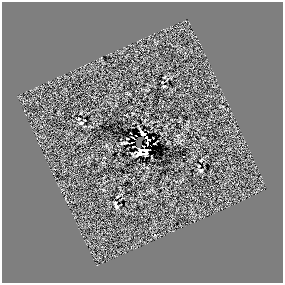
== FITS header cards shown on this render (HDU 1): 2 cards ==
NAXIS1  =                  281 /
NAXIS2  =                  281 /

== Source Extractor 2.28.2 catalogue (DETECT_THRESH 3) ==
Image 281 x 281 px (HDU 1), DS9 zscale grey, 1 PNG px = 1 image px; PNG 285 x 285 px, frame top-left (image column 1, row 281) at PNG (2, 2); no overlay
Background 0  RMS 20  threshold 61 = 3 sigma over >= 5 px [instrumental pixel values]
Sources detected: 16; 1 with non-positive FLUX_AUTO (blend fragments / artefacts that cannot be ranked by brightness) is not listed; the other 15 listed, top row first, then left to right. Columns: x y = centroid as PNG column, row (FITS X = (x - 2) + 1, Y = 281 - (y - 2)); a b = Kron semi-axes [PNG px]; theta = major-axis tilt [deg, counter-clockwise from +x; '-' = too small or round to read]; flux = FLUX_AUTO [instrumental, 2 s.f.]
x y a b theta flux
164 77 3 2 - 850
164 86 3 2 - 1200
81 123 5 3 - 2400
143 134 9 3 -53 3900
133 137 3 2 - 1200
124 143 6 2 4 1900
147 143 3 3 - 1800
154 144 2 2 - 1200
145 151 8 6 -19 1600
139 153 6 4 29 6000
201 160 3 2 - 1100
201 170 5 5 - 2200
117 197 3 2 - 1300
115 203 3 3 - 1300
117 207 4 3 - 1500
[1 non-positive-flux detection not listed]